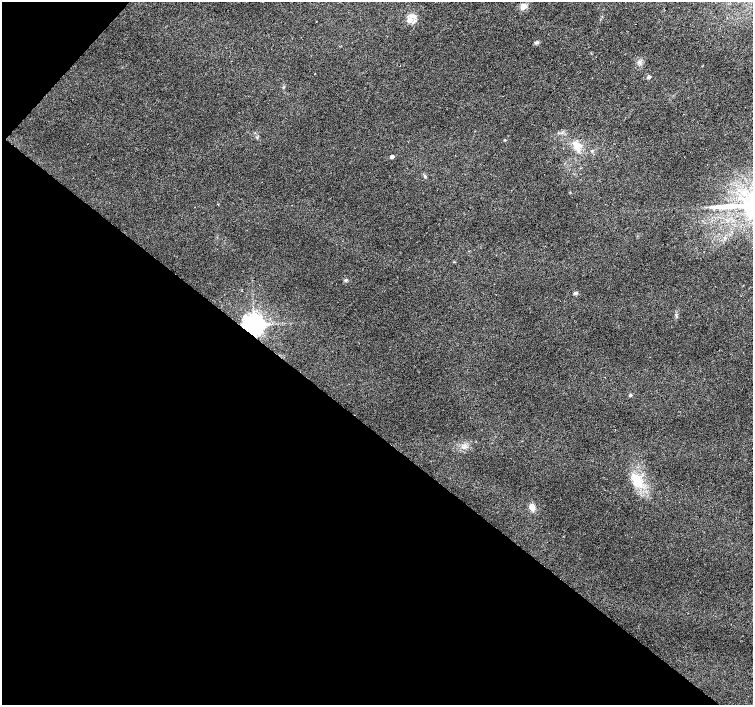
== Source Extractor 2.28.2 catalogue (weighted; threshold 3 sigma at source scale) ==
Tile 9 of 4 x 4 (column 1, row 3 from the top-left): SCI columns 6-1506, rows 1643-3047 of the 6009 x 6027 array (HDU 1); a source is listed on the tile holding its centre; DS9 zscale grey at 2 x 2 block average (1 PNG px = mean of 2 x 2 image px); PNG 755 x 707 px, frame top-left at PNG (2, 2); no overlay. Shown black and unused: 40% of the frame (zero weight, under 2 of 3 exposures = <1% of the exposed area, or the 3 px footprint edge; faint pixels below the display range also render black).
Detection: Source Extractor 2.28.2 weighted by HDU 2 'WHT'; one run over the whole footprint, this tile lists its part. Background 0.0153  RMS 0.0065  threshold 0.0292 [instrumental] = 3 sigma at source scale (4.5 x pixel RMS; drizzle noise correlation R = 1.50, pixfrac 1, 0.0396/0.0396 arcsec/px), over >= 5 px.
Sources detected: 16; all 16 listed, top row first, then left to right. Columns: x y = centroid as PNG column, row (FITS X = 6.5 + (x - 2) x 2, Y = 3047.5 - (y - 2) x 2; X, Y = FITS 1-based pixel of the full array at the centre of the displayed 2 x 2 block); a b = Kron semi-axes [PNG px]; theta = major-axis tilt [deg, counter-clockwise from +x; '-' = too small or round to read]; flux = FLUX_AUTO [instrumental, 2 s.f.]
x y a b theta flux
524 6 7 6 - 8.1
410 20 8 6 -59 9.2
536 42 6 4 20 2.7
649 77 3 3 - 5
283 87 3 2 - 1
577 145 11 7 -17 13
592 151 3 2 - 1.2
392 157 3 2 - 6.5
425 177 4 3 - 1.8
346 280 5 3 - 2
575 293 5 4 - 2.8
254 324 5 5 - 1500
630 395 4 3 - 1.9
464 447 3 3 - 2.3
636 480 21 11 -70 35
532 507 9 6 -62 8.9
Overlapping masked pixels (flux is a lower limit): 1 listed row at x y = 254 324
Diffuse or blended objects may show on this block-average render without a row.